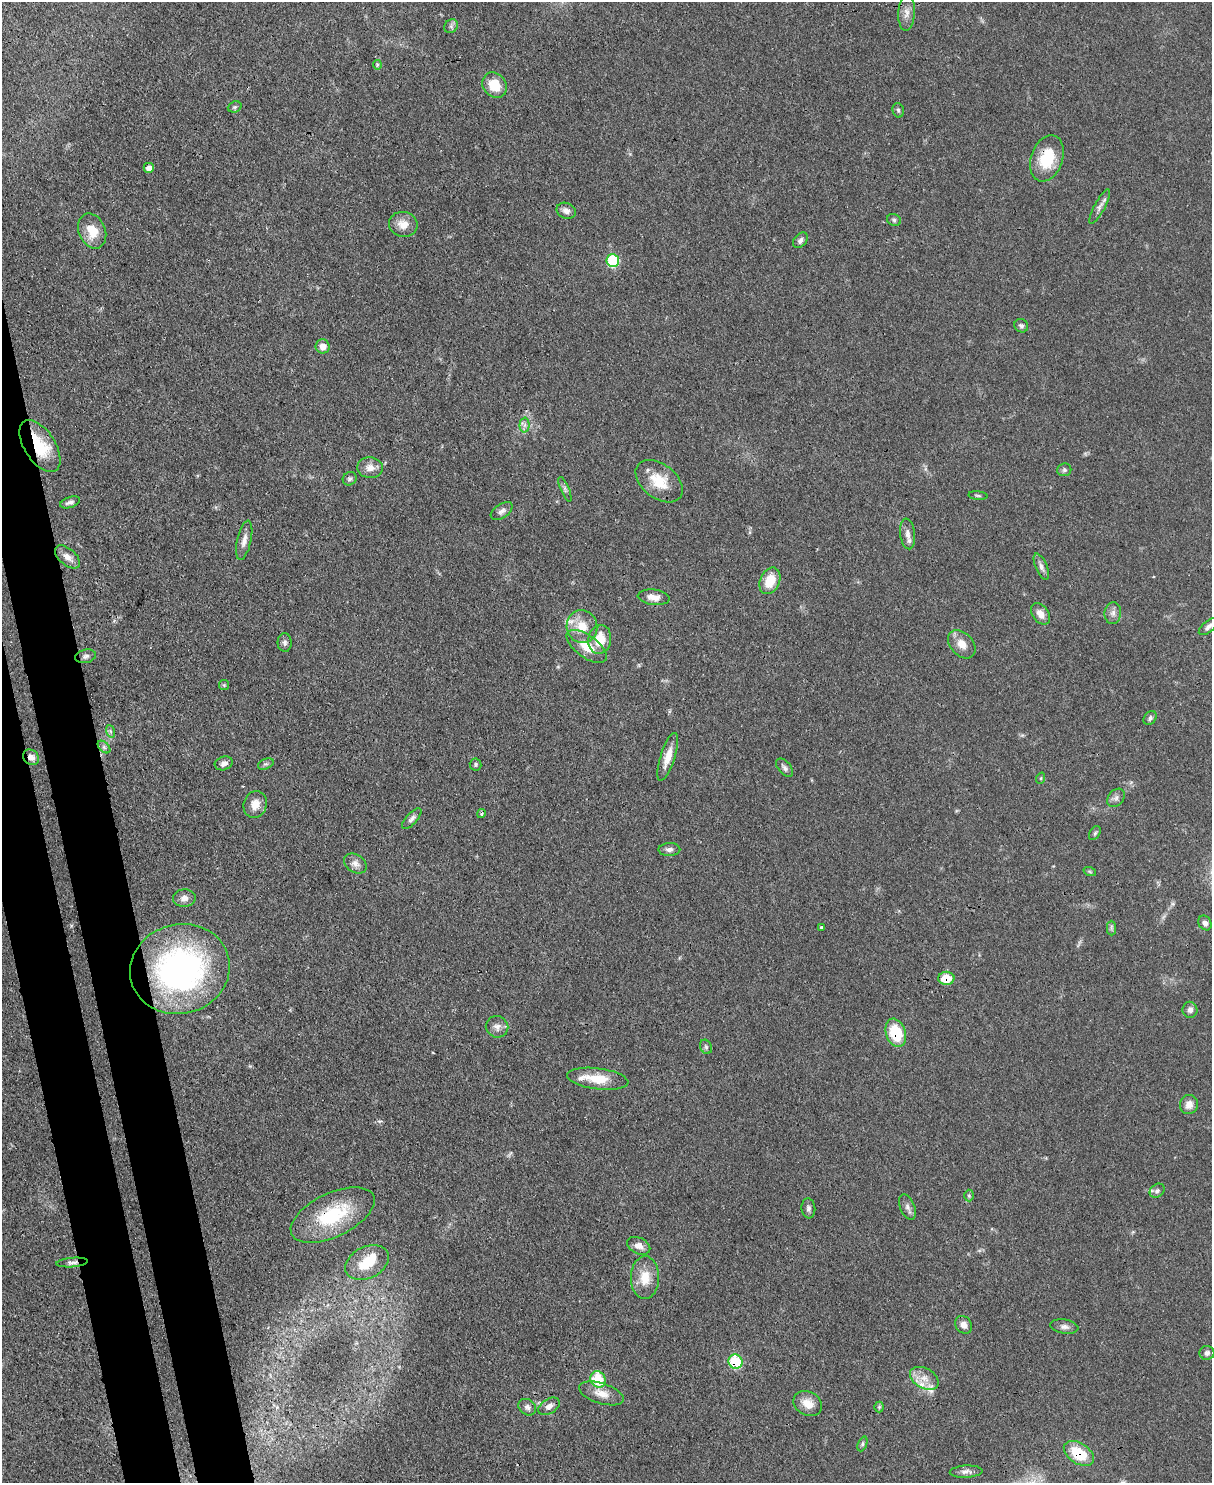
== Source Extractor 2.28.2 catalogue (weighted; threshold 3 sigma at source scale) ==
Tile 7 of 4 x 3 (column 3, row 2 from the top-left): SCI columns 2501-3710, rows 1696-3176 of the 5000 x 4982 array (HDU 1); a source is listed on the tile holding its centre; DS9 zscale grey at full resolution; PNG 1214 x 1485 px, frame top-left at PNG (2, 2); each listed source drawn as its Kron ellipse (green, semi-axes under 4 px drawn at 4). Shown black and unused: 6% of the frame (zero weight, under 3 of 4 exposures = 9% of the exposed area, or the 3 px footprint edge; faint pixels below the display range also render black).
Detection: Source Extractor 2.28.2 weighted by HDU 2 'WHT'; one run over the whole footprint, this tile lists its part. Background 0.0551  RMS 0.004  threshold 0.0179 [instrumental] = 3 sigma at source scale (4.5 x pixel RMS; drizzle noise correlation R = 1.50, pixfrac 1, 0.05/0.05 arcsec/px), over >= 5 px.
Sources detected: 101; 1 inside a brighter object's white glare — neither listed nor drawn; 4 inside a brighter listed object's ellipse — not listed separately; the other 96 listed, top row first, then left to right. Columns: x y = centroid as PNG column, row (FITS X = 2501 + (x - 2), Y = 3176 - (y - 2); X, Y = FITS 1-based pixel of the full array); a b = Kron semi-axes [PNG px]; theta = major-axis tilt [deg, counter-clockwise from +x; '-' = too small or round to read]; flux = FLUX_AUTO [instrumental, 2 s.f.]
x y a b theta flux
906 13 18 8 87 3.1
451 26 7 6 - 1.1
377 65 5 4 - 0.49
495 85 13 11 -53 8.9
235 107 7 5 20 0.85
898 110 7 5 -75 0.87
1047 158 24 16 70 14
149 168 5 5 - 2.7
1100 207 19 5 61 2
566 211 10 7 -22 2
894 220 7 5 -27 0.86
403 224 14 12 -11 4.4
92 231 18 13 -65 7.4
800 240 9 6 48 1.3
613 261 6 6 - 30
1021 326 7 6 - 0.96
323 346 7 7 - 3
525 425 7 5 89 1.3
40 446 29 15 -57 15
370 468 13 10 -5 3.2
1064 470 7 6 - 0.85
350 479 7 6 - 0.92
659 481 27 17 -38 11
565 489 13 4 -67 1.1
978 496 9 3 -5 0.64
70 502 10 5 18 1.5
502 511 12 6 34 1.6
908 534 15 7 -83 2.4
244 540 20 7 77 2.8
67 557 15 8 -41 3.2
1041 567 14 6 -67 1.7
770 581 14 9 65 8.3
654 597 16 7 -7 3.2
1113 613 11 8 82 2
1040 614 12 8 -53 3.2
582 626 16 15 - 7.4
1209 626 12 5 40 1.5
600 639 14 11 81 8.4
285 643 9 7 -86 1.3
962 644 16 11 -47 4.6
587 646 23 11 -36 7.8
86 656 10 6 14 1.5
224 685 5 5 - 0.55
1150 718 7 5 51 1.1
110 731 6 4 -71 0.71
104 747 7 4 -46 1
31 757 8 7 - 2.4
668 757 25 7 72 5.2
224 763 9 6 17 1.8
266 764 8 5 22 0.94
475 764 6 6 - 0.73
785 768 11 6 -49 1.4
1041 778 6 3 71 0.4
1116 798 10 7 48 1.6
255 804 14 11 73 4.3
481 814 4 4 - 0.61
412 819 13 5 48 1.5
1095 833 8 5 59 0.73
669 850 11 6 1 1.5
355 864 12 9 -35 2.5
1090 872 6 4 -19 0.6
184 898 11 8 2 2.6
1205 923 8 6 -58 1.8
822 927 3 3 - 0.57
1111 928 7 4 -90 0.84
180 969 50 44 16 110
946 978 8 6 2 8.3
1190 1010 8 7 - 1.7
497 1027 11 10 - 2.5
896 1033 14 9 -72 15
706 1047 7 5 -63 0.77
598 1079 31 10 -7 9.2
1189 1105 9 9 - 3.2
1157 1191 8 6 40 1.2
969 1196 6 5 - 0.64
907 1207 13 7 -68 1.8
808 1208 10 7 -84 1.3
333 1215 45 22 26 27
639 1246 12 8 -26 2.8
72 1262 16 4 5 1.4
367 1262 23 15 27 12
645 1278 21 14 89 7.8
963 1325 9 8 - 2.5
1064 1327 14 7 -9 1.9
1207 1353 7 7 - 1.4
735 1362 7 7 - 20
924 1378 15 10 -30 4.4
598 1379 8 7 - 14
601 1393 23 10 -18 5.1
808 1403 15 12 -29 5.2
549 1406 12 7 32 2.2
527 1407 9 7 -37 1.5
879 1407 5 5 - 0.63
862 1444 8 4 68 0.73
1079 1453 16 10 -33 15
966 1472 16 6 3 1.9
Overlapping masked pixels (flux is a lower limit): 10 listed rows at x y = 1047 158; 40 446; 31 757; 946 978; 896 1033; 333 1215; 72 1262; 735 1362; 598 1379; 1079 1453
Isophote crosses this tile's border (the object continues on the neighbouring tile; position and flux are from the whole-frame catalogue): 1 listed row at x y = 1209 626